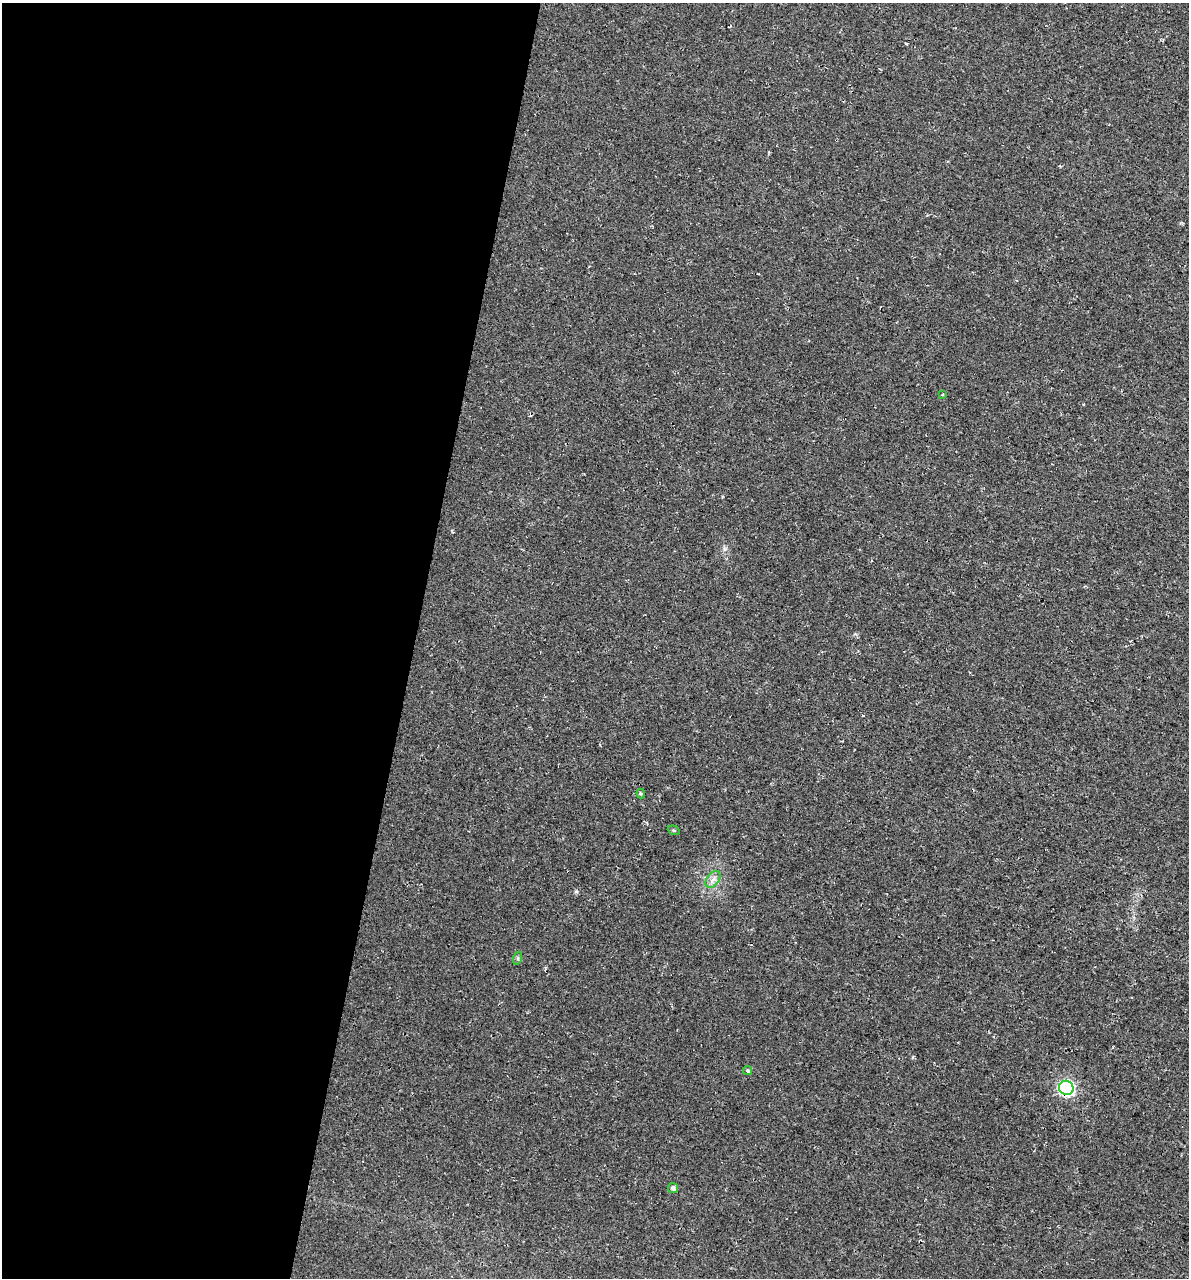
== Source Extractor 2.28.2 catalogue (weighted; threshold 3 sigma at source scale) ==
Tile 5 of 4 x 4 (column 1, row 2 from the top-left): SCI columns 339-1525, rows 2566-3841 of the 5364 x 5141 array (HDU 1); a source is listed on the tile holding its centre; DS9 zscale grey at full resolution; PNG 1191 x 1280 px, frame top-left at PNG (2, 3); each listed source drawn as its Kron ellipse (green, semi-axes under 4 px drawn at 4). Shown black and unused: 35% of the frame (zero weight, under 3 of 4 exposures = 5% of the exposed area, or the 3 px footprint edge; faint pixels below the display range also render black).
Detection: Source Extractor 2.28.2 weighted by HDU 2 'WHT'; one run over the whole footprint, this tile lists its part. Background 0.0117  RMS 0.0071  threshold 0.0319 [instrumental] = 3 sigma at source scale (4.5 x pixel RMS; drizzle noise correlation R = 1.50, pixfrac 1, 0.0396/0.0396 arcsec/px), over >= 5 px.
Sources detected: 8; all 8 listed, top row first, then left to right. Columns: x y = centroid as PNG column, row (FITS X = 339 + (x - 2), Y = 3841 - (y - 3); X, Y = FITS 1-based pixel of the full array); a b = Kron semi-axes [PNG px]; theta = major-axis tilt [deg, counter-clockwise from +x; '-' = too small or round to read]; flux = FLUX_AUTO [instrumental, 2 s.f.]
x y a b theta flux
943 394 3 3 - 1.5
641 794 5 3 - 0.98
674 830 6 4 -21 0.98
713 879 9 6 53 3.1
518 958 6 4 72 1.1
748 1071 5 4 - 1.2
1066 1088 7 7 - 140
673 1188 5 5 - 2.1
Overlapping masked pixels (flux is a lower limit): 1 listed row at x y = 1066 1088